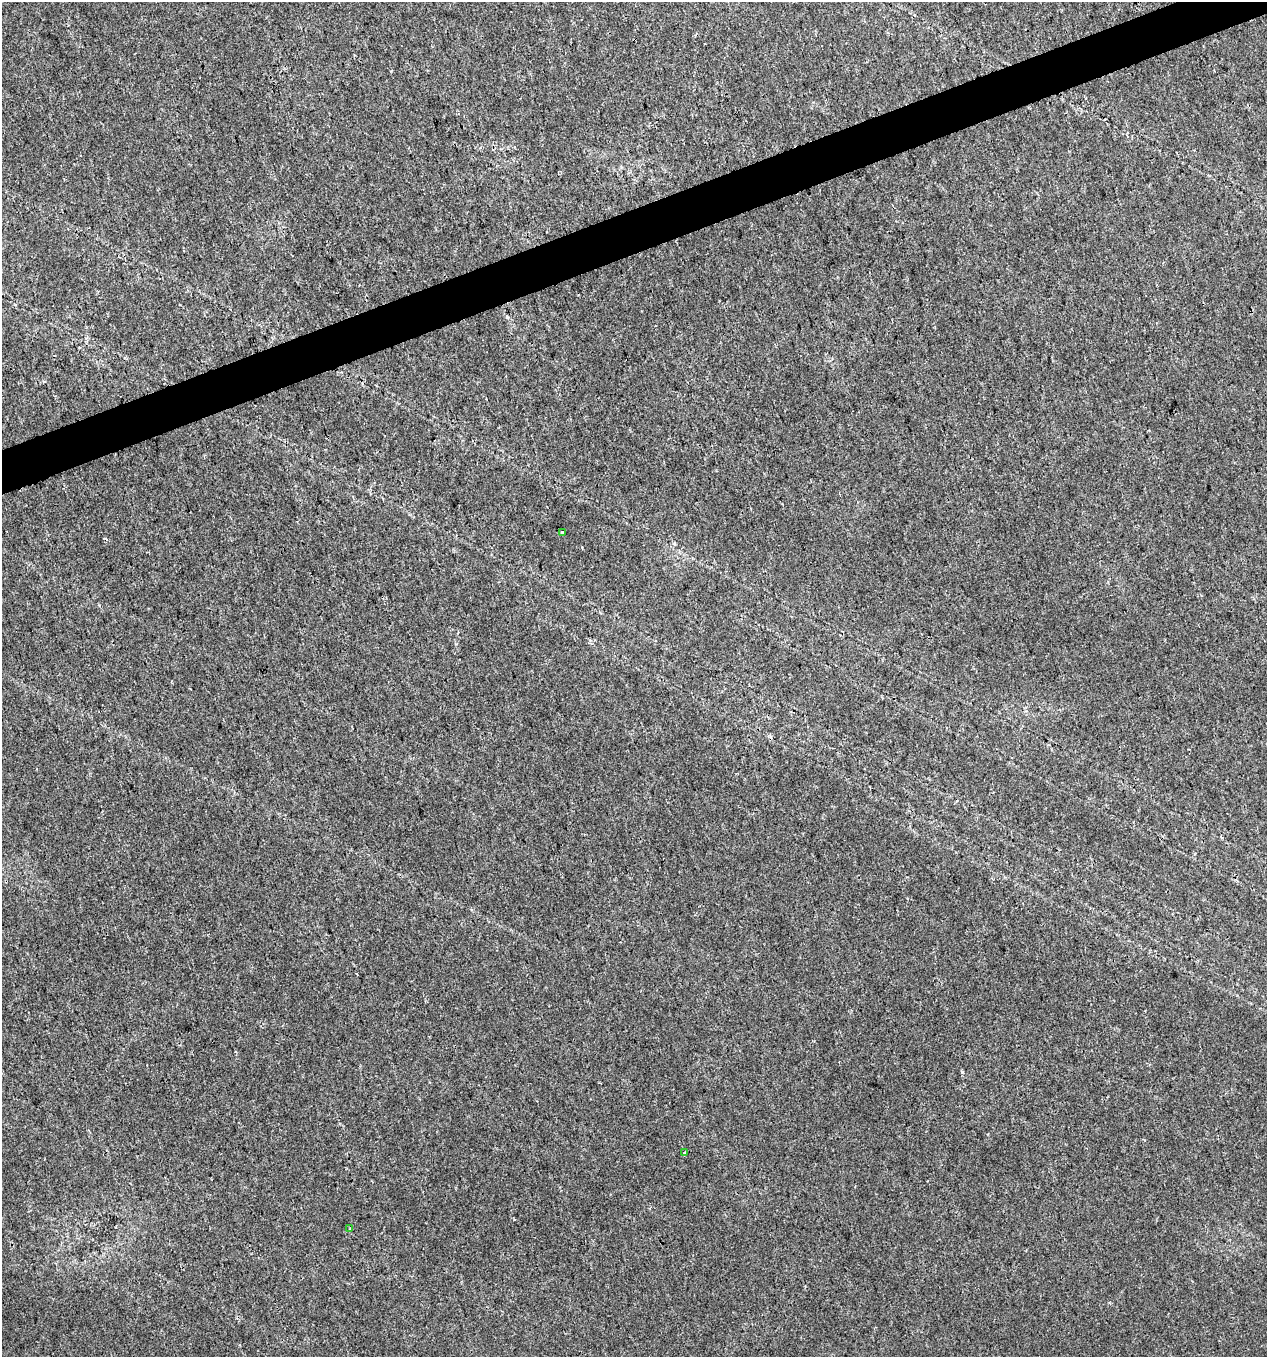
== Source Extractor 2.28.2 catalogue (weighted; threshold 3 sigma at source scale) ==
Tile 10 of 4 x 4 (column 2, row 3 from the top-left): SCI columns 1388-2652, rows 1355-2709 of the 5250 x 5420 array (HDU 1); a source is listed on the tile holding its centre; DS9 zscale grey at full resolution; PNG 1269 x 1359 px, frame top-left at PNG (2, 2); each listed source drawn as its Kron ellipse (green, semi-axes under 4 px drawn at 4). Shown black and unused: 3% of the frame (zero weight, under 3 of 4 exposures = <1% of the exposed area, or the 3 px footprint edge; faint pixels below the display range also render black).
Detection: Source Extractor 2.28.2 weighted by HDU 2 'WHT'; one run over the whole footprint, this tile lists its part. Background 0.0207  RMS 0.003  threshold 0.0135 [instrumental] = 3 sigma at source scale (4.5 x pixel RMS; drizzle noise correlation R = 1.50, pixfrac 1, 0.0396/0.0396 arcsec/px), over >= 5 px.
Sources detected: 4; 1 cosmic-ray / hot-pixel residue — neither listed nor drawn; the other 3 listed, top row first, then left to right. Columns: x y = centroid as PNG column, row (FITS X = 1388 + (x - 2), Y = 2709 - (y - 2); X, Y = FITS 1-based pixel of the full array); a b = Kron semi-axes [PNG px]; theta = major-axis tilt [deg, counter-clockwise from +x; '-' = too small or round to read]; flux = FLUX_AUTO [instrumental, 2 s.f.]
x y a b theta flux
562 533 4 3 - 2.6
685 1153 3 3 - 2.1
350 1228 3 2 - 0.27